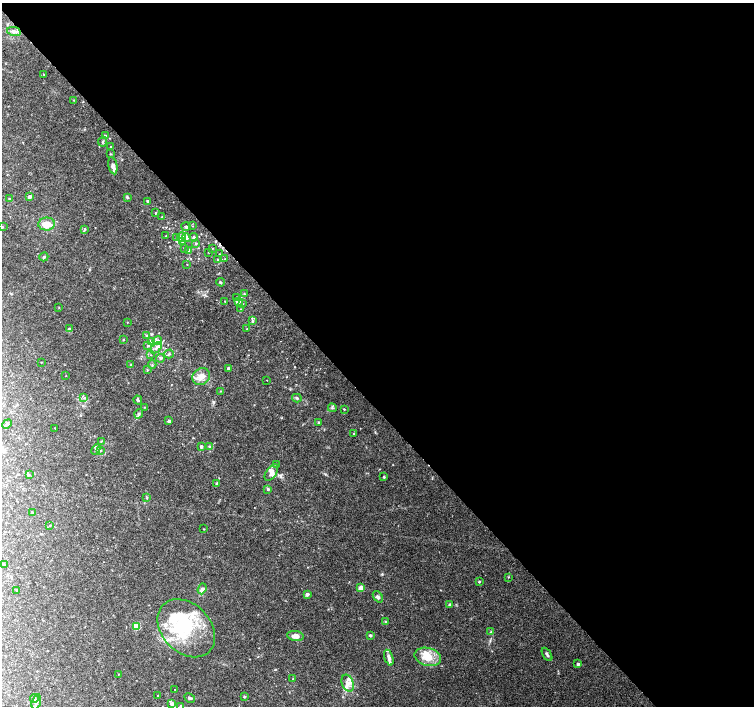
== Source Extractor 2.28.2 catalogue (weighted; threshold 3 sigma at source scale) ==
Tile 8 of 4 x 4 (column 4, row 2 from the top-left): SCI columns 4516-6018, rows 3026-4432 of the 6019 x 5987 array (HDU 1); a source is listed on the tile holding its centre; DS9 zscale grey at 2 x 2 block average (1 PNG px = mean of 2 x 2 image px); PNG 756 x 708 px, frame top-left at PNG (2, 3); each listed source drawn as its Kron ellipse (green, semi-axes under 4 px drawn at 4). Shown black and unused: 57% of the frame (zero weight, under 3 of 4 exposures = <1% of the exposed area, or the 3 px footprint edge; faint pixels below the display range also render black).
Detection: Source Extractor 2.28.2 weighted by HDU 2 'WHT'; one run over the whole footprint, this tile lists its part. Background 0.0923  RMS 0.0056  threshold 0.025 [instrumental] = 3 sigma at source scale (4.5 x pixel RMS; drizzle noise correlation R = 1.50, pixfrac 1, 0.0396/0.0396 arcsec/px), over >= 5 px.
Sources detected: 144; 4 inside a brighter object's white glare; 2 cosmic-ray / hot-pixel residue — neither listed nor drawn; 16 inside a brighter listed object's ellipse — not listed separately; the other 122 listed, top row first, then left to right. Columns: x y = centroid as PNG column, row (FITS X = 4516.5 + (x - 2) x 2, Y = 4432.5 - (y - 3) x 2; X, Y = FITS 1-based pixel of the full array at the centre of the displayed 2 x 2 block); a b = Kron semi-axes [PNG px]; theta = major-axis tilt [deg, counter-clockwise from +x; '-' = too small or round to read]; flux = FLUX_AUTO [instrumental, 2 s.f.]
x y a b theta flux
14 31 7 4 -12 5.3
44 75 2 2 - 0.68
74 100 2 2 - 0.72
105 135 3 2 - 1.2
103 141 5 2 - 1.5
111 146 2 2 - 0.79
110 154 3 2 - 0.78
113 166 9 4 -78 5.3
29 197 2 2 - 5.7
127 197 3 3 - 1.9
9 199 3 2 - 0.78
147 201 2 2 - 1.5
156 213 2 2 - 0.93
162 217 2 2 - 0.64
47 224 8 6 1 13
186 226 5 3 - 1.8
193 226 2 2 - 0.47
2 227 2 2 - 1.1
84 229 3 3 - 2
166 236 3 2 - 0.7
176 237 3 3 - 1
182 237 5 3 - 11
194 237 4 3 - 3.3
186 238 4 4 - 3.6
183 242 3 2 - 1.2
196 243 4 3 - 1.9
184 248 2 2 - 0.72
212 248 2 2 - 0.44
189 250 3 3 - 1.4
209 252 2 2 - 0.57
219 254 2 2 - 0.59
44 257 4 3 - 1.4
225 259 3 2 - 0.73
218 260 4 2 - 0.85
187 264 2 2 - 0.54
220 282 4 2 - 1.2
244 294 3 3 - 1.1
236 297 3 2 - 0.94
225 301 2 2 - 0.55
238 301 4 3 - 9.3
242 304 2 2 - 0.9
59 307 3 2 - 0.49
241 309 2 2 - 0.78
252 321 4 3 - 2.8
127 322 2 2 - 0.53
69 329 3 3 - 2.7
247 329 2 2 - 0.55
147 335 4 3 - 1.6
123 339 3 2 - 0.98
157 340 5 4 - 3.1
151 341 4 4 - 4.9
148 346 3 3 - 1.3
156 348 6 3 48 3.1
169 354 4 3 - 1.9
151 355 3 2 - 0.49
161 358 4 3 - 2
41 362 2 2 - 0.49
131 365 3 2 - 1.1
152 365 4 2 - 1.1
228 368 3 2 - 2.1
147 370 3 3 - 1.1
66 376 2 2 - 0.4
201 376 9 8 - 9.3
267 380 2 2 - 0.38
220 391 3 2 - 0.58
84 398 3 2 - 1.3
297 398 5 3 - 1.7
138 400 4 3 - 1.9
144 407 2 2 - 0.57
332 408 4 3 - 1.4
344 409 3 2 - 0.91
139 414 5 3 - 1.8
169 421 4 3 - 2.3
319 422 2 2 - 1.6
7 424 5 3 - 2.4
55 428 2 2 - 0.49
354 433 2 2 - 0.99
101 441 2 2 - 0.74
201 446 3 3 - 2.8
209 446 3 3 - 1.1
96 450 5 3 - 1.8
101 450 3 2 - 0.72
276 465 2 2 - 0.84
271 473 9 5 55 6.2
29 475 3 2 - 0.9
384 477 2 2 - 1.5
217 483 4 3 - 1.6
268 489 3 3 - 1.4
147 498 3 2 - 0.91
32 513 3 3 - 1.1
50 525 3 2 - 1
204 529 2 2 - 0.71
4 565 3 2 - 0.81
508 577 3 2 - 0.65
479 582 3 2 - 1.1
361 588 3 3 - 13
202 589 5 4 - 3.4
17 590 3 2 - 1.1
307 594 2 2 - 6
378 597 6 3 -53 2.5
450 604 4 3 - 1.9
385 622 3 3 - 1.1
136 626 3 3 - 46
186 628 33 24 -46 76
491 632 3 2 - 0.69
370 635 3 3 - 2.1
295 636 8 5 -7 7.1
547 654 7 3 -58 2.6
428 657 13 9 -15 20
389 658 8 4 -73 5.3
578 664 3 3 - 1.9
119 674 2 2 - 0.6
293 679 3 3 - 1.2
348 683 9 5 -69 7.2
175 690 2 2 - 0.46
158 696 3 2 - 0.87
244 697 3 3 - 1.6
190 698 6 3 -30 2.4
34 699 4 4 - 2.4
36 702 8 3 71 4.1
171 704 3 3 - 3.9
181 706 3 3 - 2.2
Isophote crosses this tile's border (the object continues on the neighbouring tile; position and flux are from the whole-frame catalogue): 1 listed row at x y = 181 706
Diffuse or blended objects may show on this block-average render without a row.